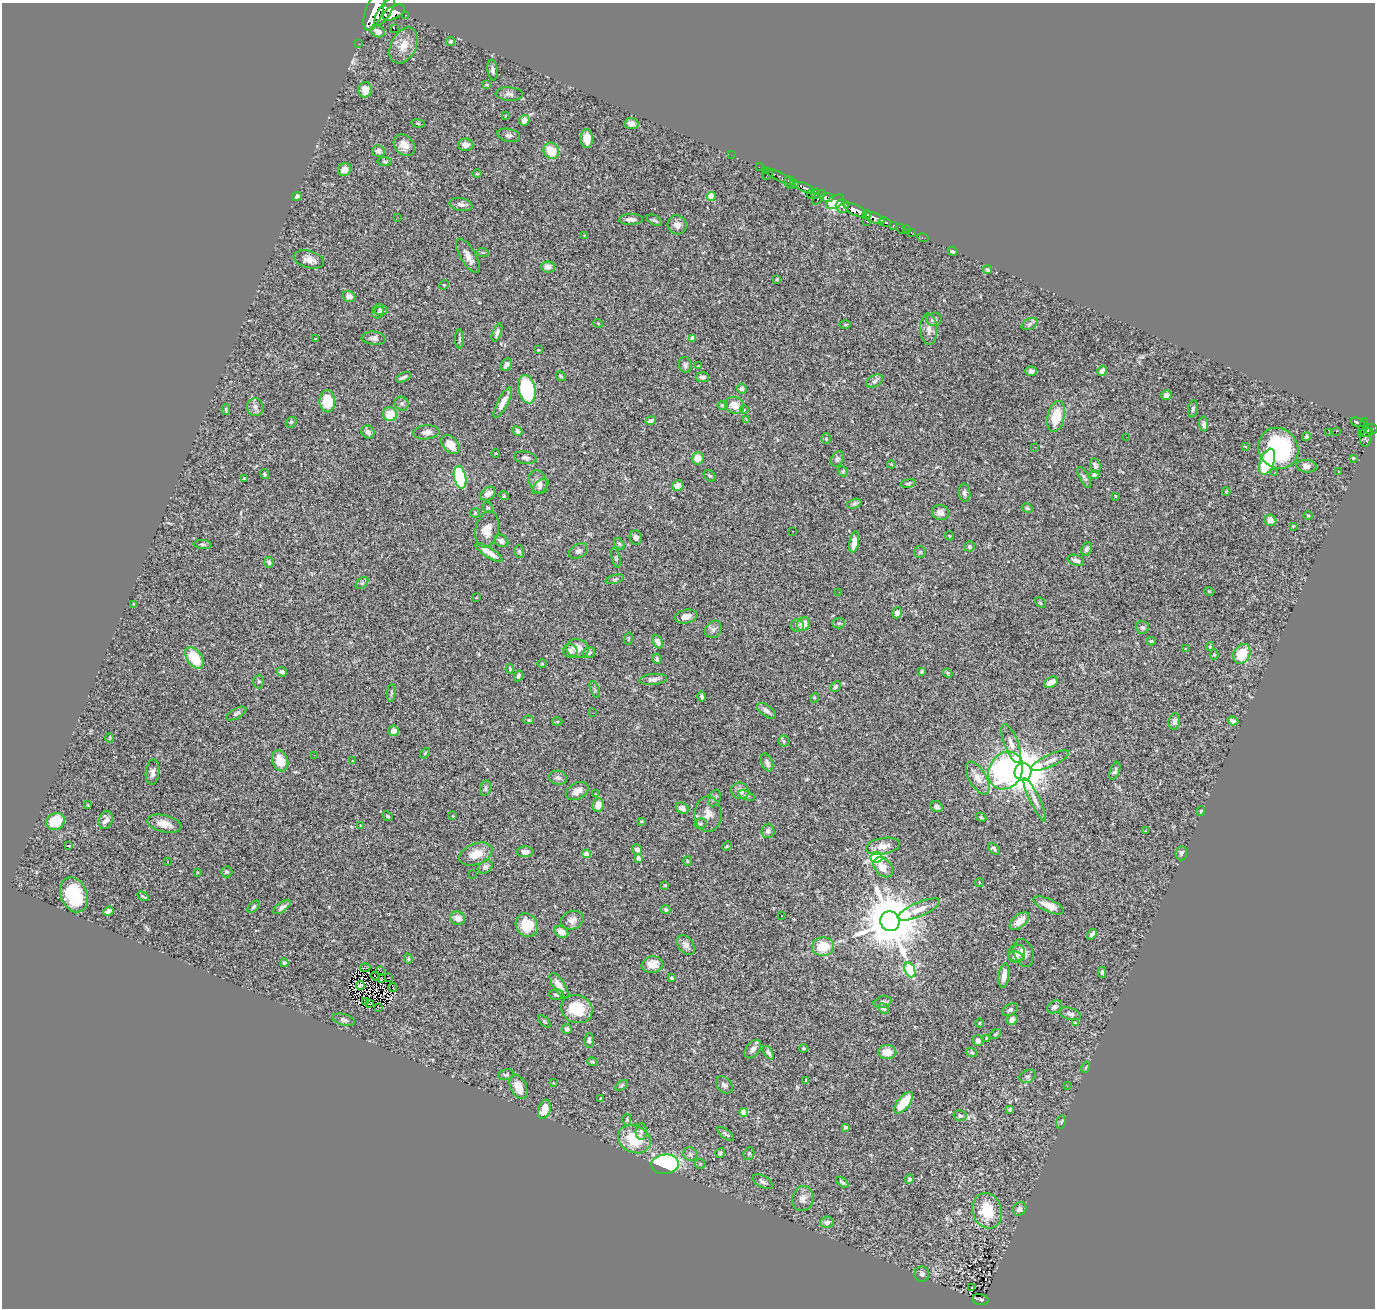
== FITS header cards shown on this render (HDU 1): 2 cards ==
NAXIS1  =                 1373
NAXIS2  =                 1306

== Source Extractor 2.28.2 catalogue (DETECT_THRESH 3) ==
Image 1373 x 1306 px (HDU 1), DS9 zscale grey, 1 PNG px = 1 image px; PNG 1377 x 1310 px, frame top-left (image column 1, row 1306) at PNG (2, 3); each listed source drawn as its Kron ellipse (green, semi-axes under 4 px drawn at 4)
Background 1.28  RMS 0.035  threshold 0.104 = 3 sigma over >= 5 px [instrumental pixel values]
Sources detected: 384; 3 with non-positive FLUX_AUTO (blend fragments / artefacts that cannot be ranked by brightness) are neither listed nor drawn; the other 381 listed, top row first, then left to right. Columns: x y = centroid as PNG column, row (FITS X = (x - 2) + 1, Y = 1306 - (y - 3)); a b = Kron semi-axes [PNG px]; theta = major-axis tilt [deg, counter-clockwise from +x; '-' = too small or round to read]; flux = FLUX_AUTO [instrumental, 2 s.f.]
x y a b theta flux
374 11 21 8 70 4500
384 12 17 6 56 3300
394 12 12 6 27 2500
405 15 3 3 - 110
394 29 2 2 - 2.6
378 31 7 5 -27 13
450 41 4 4 - 4.8
358 44 2 2 - 9
404 45 19 12 61 33
493 70 10 5 -83 7.8
487 85 4 3 - 1.9
365 90 8 6 89 21
509 94 13 6 -4 8.9
505 116 3 2 - 1.3
524 120 5 5 - 15
418 123 7 3 -9 2.8
631 123 7 5 -5 14
509 135 11 6 -12 7.9
587 139 9 6 -87 24
404 145 12 9 -46 20
466 145 7 6 - 14
378 151 6 6 - 8
551 151 8 7 - 53
731 155 2 2 - 11
385 161 7 3 -1 3.4
759 167 2 2 - 2.1
344 169 7 6 - 19
765 170 2 2 - 10
477 174 4 3 - 2.5
768 175 5 3 - 79
779 176 16 3 -26 140
790 182 6 5 - 550
794 184 4 4 - 590
804 188 11 4 -23 1200
811 194 4 3 - 200
816 194 5 4 - 270
297 196 5 4 - 5
711 197 4 4 - 55
819 197 8 3 54 490
827 197 7 4 -7 660
835 202 10 6 33 1100
461 205 11 6 -11 9.8
842 206 7 6 - 860
855 210 12 5 -28 3400
867 214 4 3 - 420
397 217 3 2 - 2
875 218 10 5 -22 1000
631 219 12 5 1 10
654 220 8 4 -27 4.7
866 221 2 2 - 20
885 222 6 3 -27 310
677 225 10 9 - 14
893 225 3 3 - 140
901 229 6 3 -45 43
906 230 2 2 - 9.1
911 233 3 2 - 18
584 236 4 3 - 2.6
923 238 6 3 -10 20
953 251 5 4 - 7.1
483 253 6 3 -19 2.5
468 256 19 7 -60 19
309 259 15 8 -15 17
548 267 7 5 -5 12
988 270 4 4 - 4.7
777 279 4 3 - 3.4
444 285 5 4 - 2.3
349 297 6 5 - 15
380 309 7 5 -17 4.7
378 313 6 5 - 5.6
934 319 8 7 - 9.1
598 323 5 3 - 2
1030 324 8 5 27 5.8
845 325 6 4 1 2.6
929 329 16 8 -87 16
497 333 9 4 69 7.1
374 338 12 6 -5 9.1
692 338 4 3 - 12
315 339 2 2 - 1.5
459 339 9 3 -90 4.3
538 350 3 3 - 1.6
506 365 7 5 57 9
685 365 8 6 -76 6.3
699 366 3 2 - 3
1031 371 6 5 - 11
1102 371 5 4 - 12
561 376 5 3 - 3.2
403 377 8 3 27 6
702 377 6 5 - 9
875 381 9 6 27 6.8
527 389 14 8 -78 160
742 389 5 5 - 11
1166 395 5 5 - 9
327 401 11 8 -88 71
503 402 17 5 62 19
402 404 7 6 - 5.6
722 405 5 4 - 3.3
734 405 10 8 -26 27
255 407 9 8 - 11
226 409 5 4 - 3.1
1193 409 8 5 81 5
744 410 4 3 - 1.9
390 414 7 7 - 45
1056 416 16 8 76 62
746 420 3 3 - 4.8
650 421 5 4 - 6.4
291 422 6 4 43 3.5
1358 422 7 3 -19 200
1204 424 7 4 -84 8.3
1363 426 8 4 75 270
1371 429 6 5 - 530
517 431 5 4 - 7.6
368 432 7 6 - 8.2
426 432 13 7 5 11
1329 432 3 2 - 12
1336 432 3 2 - 130
1366 433 7 3 19 390
1127 437 2 2 - 1.3
1306 437 5 4 - 4.4
1366 437 10 6 85 500
826 439 5 4 - 3
451 444 11 7 -48 31
1245 446 4 3 - 3.9
1034 447 3 2 - 3
1278 448 21 19 -51 260
496 453 4 3 - 1.6
525 458 11 6 -9 8.3
698 458 6 6 - 29
1353 458 4 4 - 2
837 459 8 5 63 5.8
1267 462 14 7 69 150
891 464 4 4 - 2.4
1095 465 7 5 -67 7.2
1306 466 10 6 -6 11
843 471 5 5 - 3.2
1339 471 2 2 - 2.6
1275 473 3 2 - 2.8
265 474 5 3 - 3.1
1094 475 5 4 - 5.2
710 476 7 5 -43 4
460 477 11 6 -77 160
244 478 3 3 - 1.9
1084 478 12 4 -62 6.3
538 482 12 8 -65 15
908 483 8 4 9 3.3
540 486 9 5 41 7.1
678 486 6 5 - 19
1226 492 4 3 - 2.3
964 493 9 6 -82 7.5
488 494 8 6 40 16
504 496 5 3 - 2
1115 496 3 2 - 1.5
854 504 7 4 15 4.9
488 507 5 5 - 3.3
1027 508 6 4 -26 3.3
940 512 8 7 - 11
475 513 5 5 - 3.1
1308 515 5 3 - 2
1271 520 6 5 - 20
1293 526 4 4 - 1.8
487 530 18 11 77 31
793 531 2 2 - 2
949 536 4 4 - 2.1
636 538 7 6 - 7.9
501 541 7 5 -32 8.5
854 542 11 4 79 17
203 544 9 4 -7 4.9
619 544 6 4 -61 3.7
969 546 5 5 - 5.6
1086 549 7 5 68 6.2
519 551 6 4 -73 4.1
578 551 10 7 32 8.6
920 552 6 5 - 4.1
489 553 16 5 -32 24
616 558 10 3 -75 3.3
1076 560 8 5 -17 9.4
269 562 5 4 - 4.8
615 579 9 4 15 4.4
362 583 7 4 44 5.1
1209 591 5 3 - 2
839 592 2 2 - 2.1
476 598 3 2 - 1.9
1040 603 6 4 -45 2.6
134 604 3 2 - 1.9
897 613 6 4 69 13
686 616 11 6 11 17
839 623 6 5 - 4.6
803 624 7 6 - 27
797 625 6 6 - 6.1
1142 627 6 6 - 7.2
713 629 9 7 56 8.3
629 639 6 3 81 2.1
657 641 7 4 -65 11
1151 641 4 3 - 2.8
1210 646 4 3 - 3.4
577 649 11 9 -13 26
1186 649 4 3 - 1.7
570 651 7 6 - 8.5
589 653 6 5 - 6
1242 654 10 8 59 59
1214 655 5 4 - 2.5
194 658 12 7 -54 72
657 659 5 4 - 4.1
542 664 4 3 - 2
510 669 5 3 - 2.9
282 672 5 4 - 7.5
922 672 4 3 - 4.3
948 673 5 4 - 3
518 676 6 4 65 4.6
653 679 14 5 5 10
259 681 7 5 -89 3.5
1051 682 7 5 29 22
836 687 6 4 44 5.3
595 689 9 3 -69 2.9
391 693 9 3 86 3.3
702 697 5 3 - 5.6
814 698 5 3 - 2.1
766 711 11 5 -36 11
236 713 11 5 29 5.7
592 713 2 2 - 1.8
529 720 5 4 - 4
1233 721 5 4 - 8.9
557 722 5 3 - 2.6
1174 722 8 5 81 10
393 731 5 5 - 16
110 738 5 3 - 1.7
784 741 6 5 - 4
1011 743 20 7 -68 18
425 753 6 3 48 2.5
314 755 2 2 - 1
280 761 11 8 -70 39
353 761 3 2 - 1.6
1050 761 20 6 24 16
767 763 9 5 -67 9.9
1006 770 20 16 57 380
1115 771 9 4 70 5.4
153 772 13 6 84 11
1023 772 8 8 - 9100
558 778 9 7 -11 7.9
978 778 18 8 -60 22
485 788 8 5 80 5.5
577 791 12 8 28 15
740 791 9 8 - 17
596 793 3 2 - 1.6
746 796 8 2 -22 3.3
714 798 8 6 66 6.1
1035 800 24 5 -64 16
88 805 4 3 - 1.8
598 805 7 5 85 22
937 807 6 5 - 7.1
682 808 7 5 -33 14
1201 811 5 4 - 2.4
708 814 17 13 90 26
388 816 5 4 - 3.1
453 816 3 2 - 1.6
981 817 5 3 - 2.6
106 820 9 6 70 15
55 821 10 8 33 66
641 821 3 3 - 2.4
164 824 17 8 -13 24
701 824 6 5 - 3.9
361 826 4 3 - 1.7
768 831 7 6 - 9.2
1146 831 3 3 - 2.4
69 846 4 2 - 1.5
727 846 5 4 - 2.8
883 846 17 8 11 22
994 849 7 4 -42 6.2
637 850 5 5 - 10
525 852 8 5 0 10
1181 853 7 6 - 6.6
476 854 17 10 21 35
586 854 4 4 - 43
876 857 6 5 - 330
638 858 4 4 - 14
687 861 5 3 - 2
167 862 3 2 - 5.1
485 867 8 6 32 8.8
883 867 11 8 -45 23
197 872 3 2 - 1.9
227 872 6 5 - 6.2
472 874 3 2 - 2.1
979 883 4 4 - 3.3
665 885 3 3 - 2.1
74 895 18 13 -67 110
143 896 6 3 -29 3.2
1049 905 16 6 -24 27
254 907 7 4 43 4.4
282 907 10 4 34 9.4
666 910 4 4 - 4.4
919 910 22 7 23 30
109 911 5 4 - 9.4
781 915 3 2 - 2.7
458 918 7 6 - 19
572 920 11 9 21 15
890 921 10 9 - 17000
1019 921 11 6 40 30
527 925 12 10 -55 56
561 932 7 5 -30 20
1092 934 5 4 - 8.2
686 945 11 7 -55 12
823 947 11 9 4 50
1017 953 9 8 - 13
1023 953 14 9 -72 19
1016 957 7 5 -8 7.3
408 959 5 4 - 2.8
284 963 4 4 - 6.5
652 965 10 8 9 28
365 968 5 2 - 2.3
910 970 8 5 -67 190
380 971 2 2 - 0.53
1102 972 5 4 - 4.3
1004 975 12 5 81 22
375 976 5 2 - 1
388 978 3 2 - 0.46
671 978 4 3 - 8.3
381 979 3 2 - 3.3
360 985 4 3 - 4
559 985 14 6 -56 23
393 987 4 2 - 1.9
556 995 7 5 -2 6.8
366 1001 3 2 - 1.7
882 1002 9 5 17 7.4
370 1004 3 2 - 1.1
379 1007 3 2 - 0.57
1055 1007 8 6 35 9.2
577 1009 16 13 -24 79
883 1009 6 5 - 5.9
1010 1010 8 5 31 6
1070 1014 11 5 -17 7.8
344 1020 12 5 -17 7
1012 1020 6 5 - 10
545 1021 8 3 -45 2.8
1075 1022 3 2 - 2.2
979 1023 5 3 - 1.9
567 1029 5 5 - 7.1
995 1034 6 4 37 2.8
987 1038 4 3 - 2.3
978 1040 6 5 - 11
589 1041 7 5 89 6.9
804 1048 5 3 - 2.6
753 1049 10 6 51 12
887 1052 9 7 -5 26
768 1053 8 4 -55 6.9
972 1053 6 4 -17 3.3
592 1062 5 4 - 3.2
1086 1067 6 3 72 2.4
506 1075 8 5 11 5.6
1028 1076 9 6 28 5.8
806 1080 4 3 - 1.6
553 1083 4 2 - 1.8
622 1085 7 4 33 3.7
724 1085 10 7 -49 7.7
1067 1086 3 2 - 4
518 1087 13 7 -66 29
601 1099 4 3 - 2.6
904 1103 13 6 51 68
544 1109 10 6 70 25
1010 1109 4 3 - 5.3
744 1112 4 4 - 47
960 1116 6 5 - 5.5
627 1119 6 4 -89 3.4
1061 1122 7 5 76 4
846 1127 4 3 - 4.2
641 1131 8 5 -90 6
726 1134 10 4 -38 5.3
634 1139 17 13 -25 85
720 1153 5 4 - 4.7
690 1154 7 6 - 6.3
749 1154 6 5 - 4.1
665 1164 14 9 5 300
700 1164 5 5 - 3.1
909 1179 5 4 - 4.9
763 1182 11 5 -30 7.7
842 1182 7 3 -37 4.7
803 1199 12 10 78 16
1019 1209 7 6 - 9.2
987 1211 18 14 -73 86
827 1222 7 5 4 11
922 1274 7 7 - 6.8
972 1287 3 2 - 5.6
980 1300 8 5 -13 170
At the frame edge (FLAGS 8, measured only in part): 1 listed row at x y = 374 11
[3 non-positive-flux detections neither listed nor drawn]